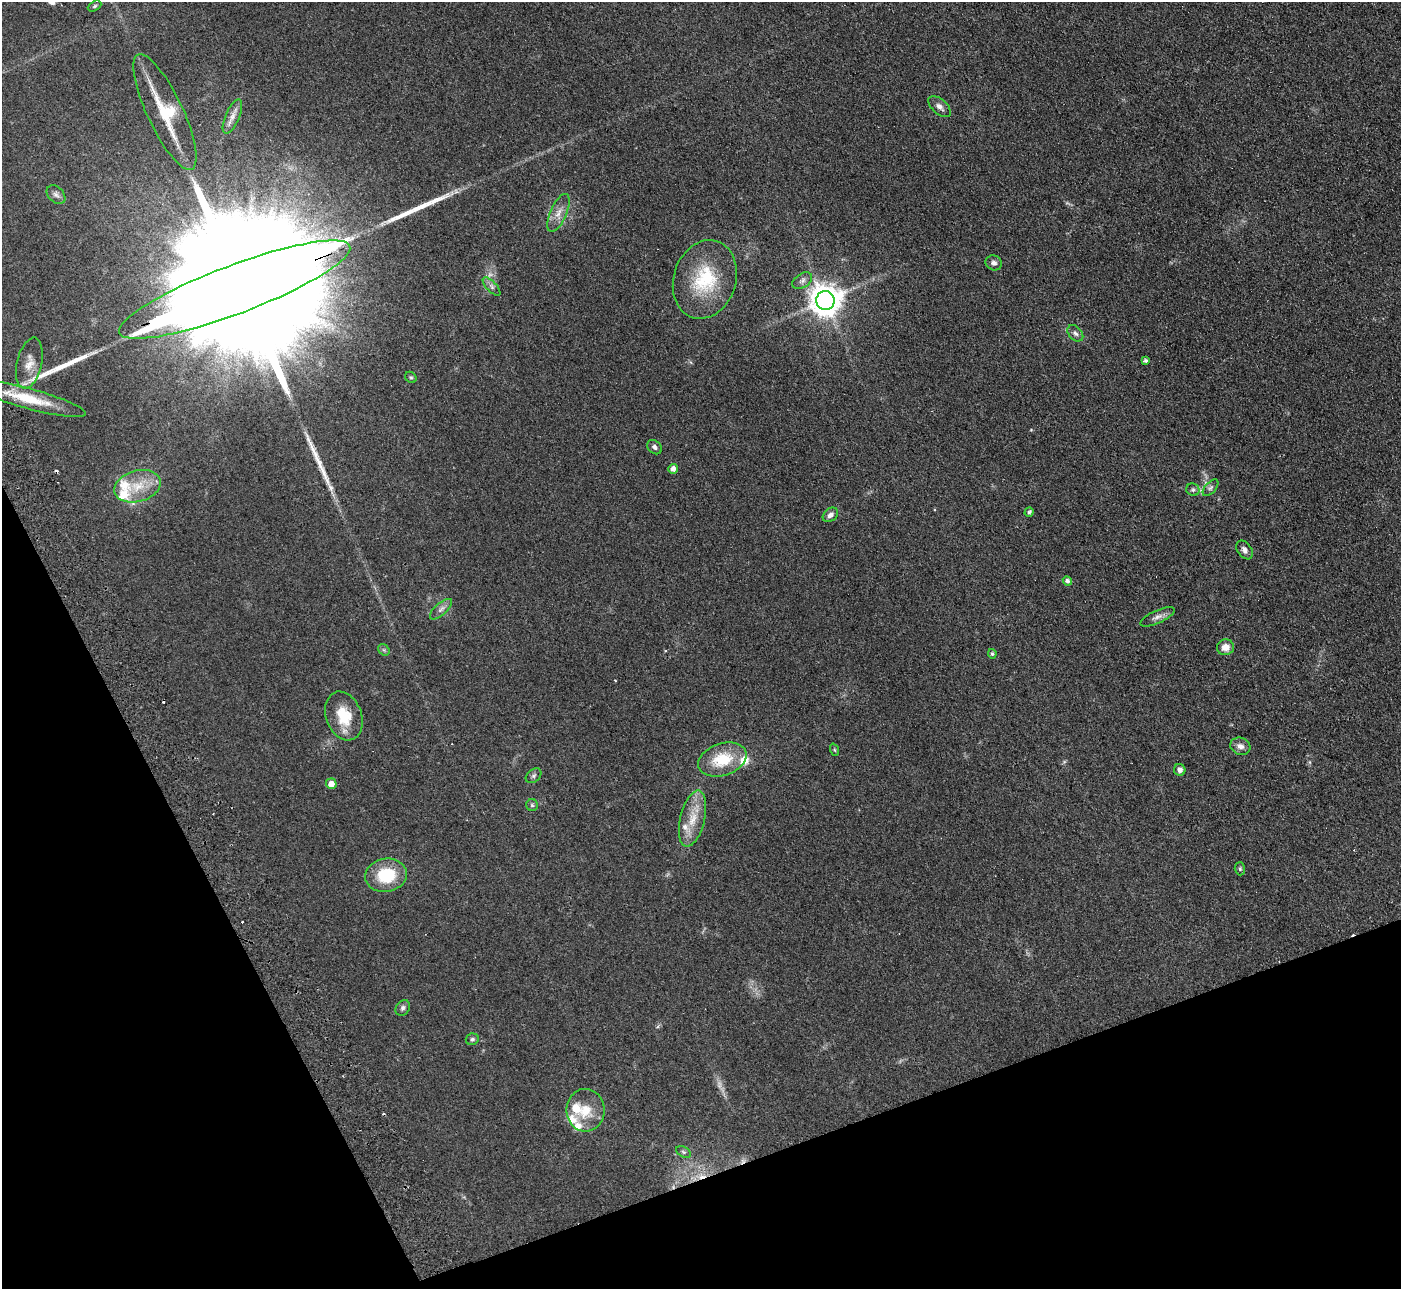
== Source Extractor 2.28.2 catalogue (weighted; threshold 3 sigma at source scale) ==
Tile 14 of 4 x 4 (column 2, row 4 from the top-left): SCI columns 1400-2798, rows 287-1573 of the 5647 x 5607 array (HDU 1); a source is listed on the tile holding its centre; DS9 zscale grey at full resolution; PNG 1403 x 1291 px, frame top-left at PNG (2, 2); each listed source drawn as its Kron ellipse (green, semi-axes under 4 px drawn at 4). Shown black and unused: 20% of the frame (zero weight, under 2 of 3 exposures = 3% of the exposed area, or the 3 px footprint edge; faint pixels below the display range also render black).
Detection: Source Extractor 2.28.2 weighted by HDU 2 'WHT'; one run over the whole footprint, this tile lists its part. Background 0.0882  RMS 0.0083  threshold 0.0373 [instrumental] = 3 sigma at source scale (4.5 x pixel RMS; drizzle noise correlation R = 1.50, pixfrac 1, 0.05/0.05 arcsec/px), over >= 5 px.
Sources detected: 66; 2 too faint to see at this stretch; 8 cosmic-ray / hot-pixel residue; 3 long thin detections or spike segments (spike, bleed or trail) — neither listed nor drawn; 7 inside a brighter listed object's ellipse — not listed separately; the other 46 listed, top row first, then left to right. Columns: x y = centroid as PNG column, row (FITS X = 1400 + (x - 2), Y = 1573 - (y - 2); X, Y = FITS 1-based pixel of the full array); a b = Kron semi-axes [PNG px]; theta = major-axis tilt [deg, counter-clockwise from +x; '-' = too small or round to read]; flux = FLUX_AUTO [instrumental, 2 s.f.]
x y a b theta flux
95 6 7 4 28 1.3
940 107 13 7 -41 4
165 112 63 18 -65 37
232 116 19 7 67 5.4
56 195 11 7 -45 3.1
559 213 20 8 66 7.6
994 263 8 7 - 2.8
705 279 40 31 72 51
802 281 11 7 33 3.1
492 287 11 5 -46 2.6
235 290 123 24 21 110000
825 300 9 9 - 1300
1075 333 9 6 -47 2.7
1145 361 4 3 - 1.7
29 363 26 12 77 11
411 377 6 5 - 1.2
28 398 60 10 -15 29
654 447 8 6 -45 2.5
673 469 5 5 - 5
137 486 24 15 16 21
1211 488 10 5 48 2
1193 490 7 6 - 1.9
1029 512 5 3 - 1.4
830 515 8 6 39 3.8
1244 550 10 7 -54 3.6
1067 581 5 4 - 2.5
441 609 14 6 42 3.6
1157 617 18 6 24 4.4
1225 647 8 8 - 7.3
384 650 6 5 - 1.4
992 654 5 4 - 1.6
344 716 25 17 -70 24
1240 746 10 8 -25 4.4
834 750 6 4 -70 1
722 759 25 16 18 29
1180 770 6 5 - 3.5
534 776 9 6 40 2
331 784 5 5 - 6.8
532 805 6 6 - 1.4
693 819 29 12 76 17
1240 869 6 5 - 1.4
386 875 21 16 9 35
403 1008 8 6 57 2.3
472 1039 6 6 - 1.8
585 1110 21 19 89 19
683 1152 8 5 -27 1.6
Overlapping masked pixels (flux is a lower limit): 1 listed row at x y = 235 290